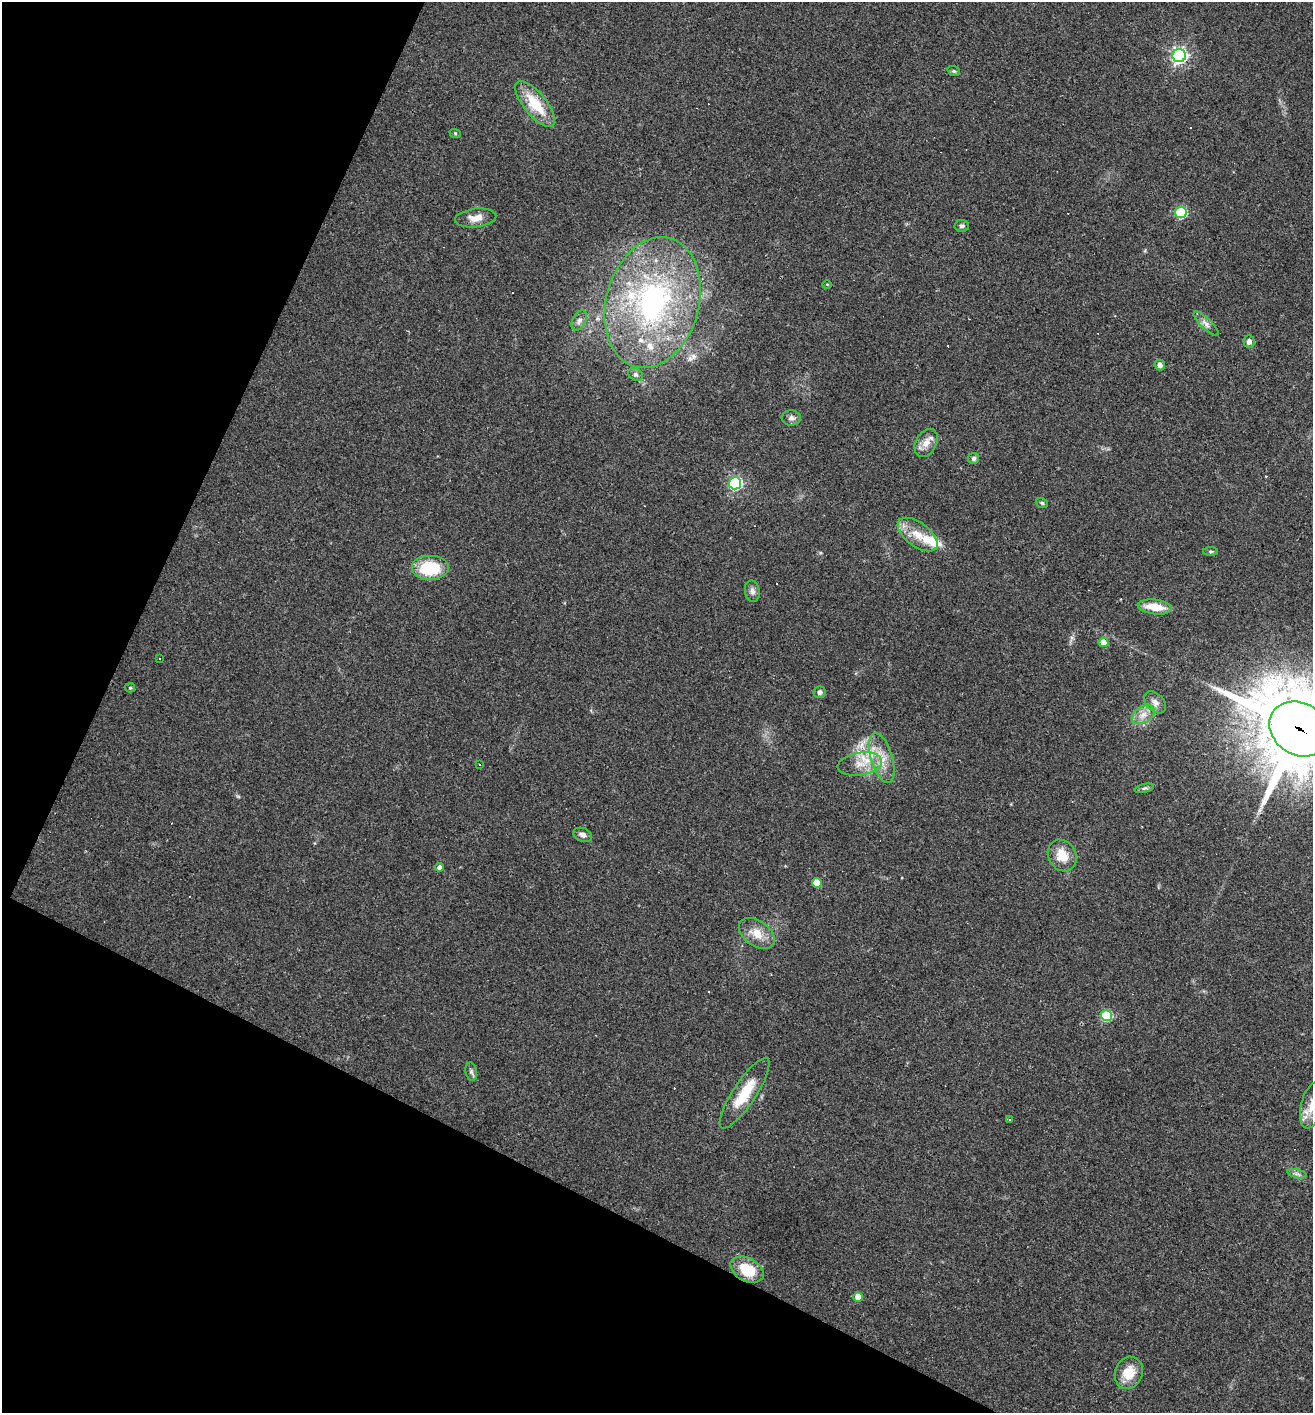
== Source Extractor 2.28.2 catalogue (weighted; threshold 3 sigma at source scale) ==
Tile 9 of 4 x 4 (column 1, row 3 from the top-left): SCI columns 138-1448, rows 1412-2822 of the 5654 x 5643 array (HDU 1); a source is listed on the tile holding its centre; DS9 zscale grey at full resolution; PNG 1315 x 1415 px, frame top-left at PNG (2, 2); each listed source drawn as its Kron ellipse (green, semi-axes under 4 px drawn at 4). Shown black and unused: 24% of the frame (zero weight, under 2 of 3 exposures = <1% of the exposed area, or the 3 px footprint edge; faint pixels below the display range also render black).
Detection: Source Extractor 2.28.2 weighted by HDU 2 'WHT'; one run over the whole footprint, this tile lists its part. Background 0.0502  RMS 0.0065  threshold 0.0292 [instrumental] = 3 sigma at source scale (4.5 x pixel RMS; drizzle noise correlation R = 1.50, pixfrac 1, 0.05/0.05 arcsec/px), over >= 5 px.
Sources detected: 60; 4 cosmic-ray / hot-pixel residue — neither listed nor drawn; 7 inside a brighter listed object's ellipse — not listed separately; the other 49 listed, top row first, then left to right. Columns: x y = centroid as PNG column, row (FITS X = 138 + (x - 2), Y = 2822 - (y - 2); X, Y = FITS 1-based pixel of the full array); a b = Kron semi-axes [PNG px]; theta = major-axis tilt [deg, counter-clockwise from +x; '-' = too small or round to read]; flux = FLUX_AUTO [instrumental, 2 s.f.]
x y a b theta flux
1179 56 6 6 - 210
954 71 6 5 - 1.1
535 104 28 11 -50 22
455 133 6 3 -19 0.77
1181 212 5 5 - 44
476 218 21 9 6 6.9
962 226 7 6 - 1.6
827 284 4 3 - 0.52
653 303 66 46 74 160
579 321 11 6 62 2.7
1206 324 16 5 -44 3.2
1249 342 6 5 - 3
1160 365 5 5 - 2.6
635 374 8 5 -30 1.8
791 418 9 7 -3 2.6
926 443 15 10 61 6.2
974 458 5 5 - 1.7
735 483 6 6 - 120
1042 503 6 4 -19 1.1
918 535 23 12 -37 12
1211 551 7 4 0 1
430 568 19 12 0 27
752 591 11 7 -80 2.8
1155 607 17 7 -7 13
1103 642 5 4 - 9.2
159 658 3 3 - 1.7
130 688 5 4 - 0.75
819 692 6 6 - 2
1155 702 13 8 -46 3.8
1143 715 12 8 32 5.4
1299 729 31 26 -33 8300
882 758 26 11 -73 12
479 764 3 2 - 0.61
860 764 22 11 10 11
1144 788 10 4 13 1.3
583 835 10 6 -22 3.1
1062 856 17 13 -59 12
439 867 4 4 - 2.8
817 883 5 5 - 13
757 933 20 12 -35 10
1106 1015 5 5 - 40
471 1072 9 5 -79 1.7
745 1093 41 11 56 21
1312 1105 24 11 76 9.4
1010 1120 3 3 - 1.4
1297 1174 10 4 -13 1.7
747 1270 18 11 -28 21
858 1297 5 4 - 6.9
1129 1373 16 13 67 13
Overlapping masked pixels (flux is a lower limit): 1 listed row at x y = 1299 729
Isophote crosses this tile's border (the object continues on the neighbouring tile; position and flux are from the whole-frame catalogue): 2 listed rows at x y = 1299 729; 1312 1105